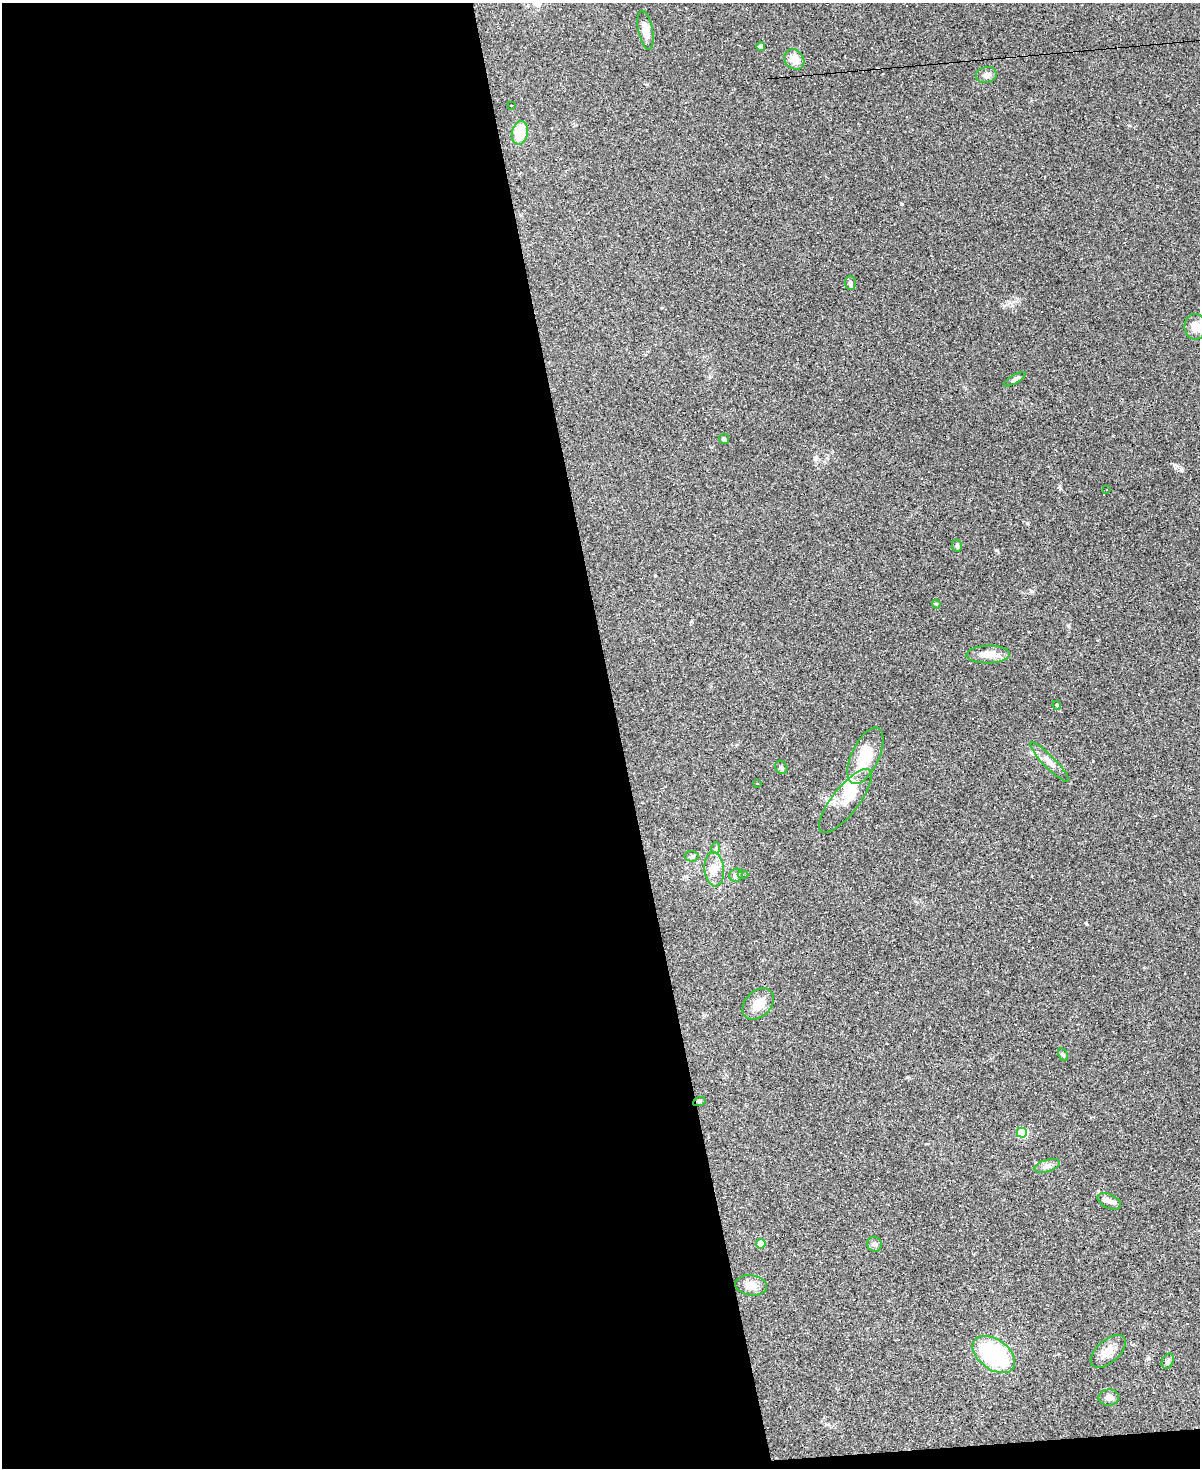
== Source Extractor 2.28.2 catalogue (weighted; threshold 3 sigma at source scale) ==
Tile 9 of 4 x 3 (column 1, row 3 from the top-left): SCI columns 1-1198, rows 243-1708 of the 4794 x 4772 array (HDU 1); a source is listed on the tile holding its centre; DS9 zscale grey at full resolution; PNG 1202 x 1470 px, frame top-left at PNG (2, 3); each listed source drawn as its Kron ellipse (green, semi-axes under 4 px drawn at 4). Shown black and unused: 52% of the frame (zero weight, under 3 of 4 exposures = <1% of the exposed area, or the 3 px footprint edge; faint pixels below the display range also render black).
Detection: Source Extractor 2.28.2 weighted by HDU 2 'WHT'; one run over the whole footprint, this tile lists its part. Background 0.147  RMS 0.007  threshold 0.0314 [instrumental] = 3 sigma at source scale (4.5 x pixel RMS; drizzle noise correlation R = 1.50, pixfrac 1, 0.05/0.05 arcsec/px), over >= 5 px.
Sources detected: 62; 2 inside a brighter object's white glare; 21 cosmic-ray / hot-pixel residue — neither listed nor drawn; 1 inside a brighter listed object's ellipse — not listed separately; the other 38 listed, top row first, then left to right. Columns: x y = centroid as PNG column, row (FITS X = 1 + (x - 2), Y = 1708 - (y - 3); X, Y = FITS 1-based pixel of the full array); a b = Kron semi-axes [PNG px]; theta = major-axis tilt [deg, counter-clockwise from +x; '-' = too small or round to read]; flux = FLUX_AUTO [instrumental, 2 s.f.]
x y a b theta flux
645 30 20 7 -79 6.5
761 47 4 4 - 5.7
794 59 11 9 -47 7.6
986 75 11 8 14 2.9
512 105 3 2 - 2
520 133 12 8 79 17
850 283 7 5 -88 1.9
1195 327 13 10 -90 6.1
1015 379 12 4 31 1.8
724 439 5 5 - 1
1107 490 2 2 - 0.48
957 546 6 5 - 1.2
936 604 4 4 - 0.7
988 654 21 9 2 9
1057 705 4 4 - 0.7
865 756 30 14 65 24
1050 762 26 6 -46 5.2
781 767 7 5 -57 1.3
757 783 2 2 - 0.46
845 801 39 13 52 12
716 848 6 4 71 0.89
692 856 7 5 -4 1.5
714 869 17 10 -84 6.8
736 875 7 6 - 2.6
743 875 5 3 - 0.74
758 1004 18 12 45 8.9
1063 1054 7 4 -61 1.1
699 1102 6 4 19 0.96
1022 1133 5 5 - 29
1047 1166 13 6 18 3.1
1109 1201 12 7 -26 3.5
761 1244 4 4 - 8.4
874 1244 7 7 - 2.1
751 1285 16 10 -7 6.2
1108 1351 21 11 42 7.3
994 1354 24 15 -36 74
1168 1361 8 5 64 1.6
1109 1397 10 8 2 3.5
Unlisted compact peaks at least as high as the median listed source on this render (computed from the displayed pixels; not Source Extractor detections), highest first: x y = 1027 523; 902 204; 1031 591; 1181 469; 996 550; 1086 923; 907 1077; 1060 488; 1068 626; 691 621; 1129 125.